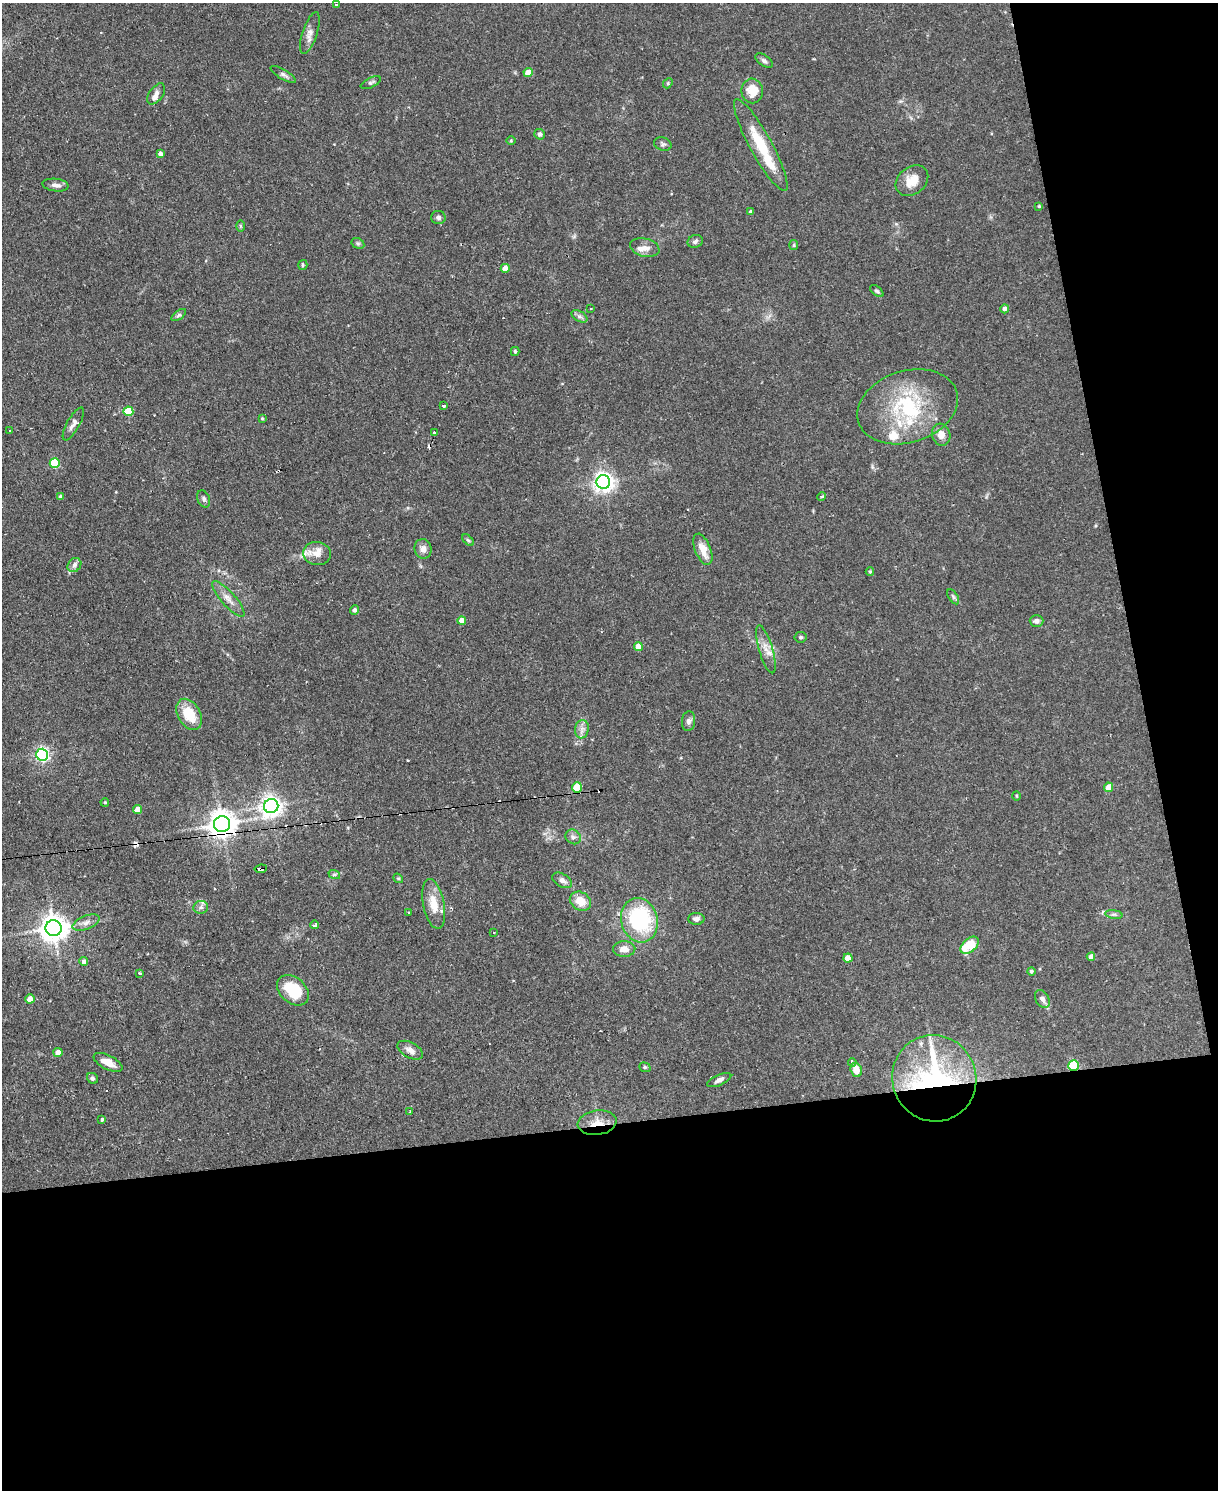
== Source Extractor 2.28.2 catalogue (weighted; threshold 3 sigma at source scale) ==
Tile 12 of 4 x 3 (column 4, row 3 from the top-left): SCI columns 3650-4865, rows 247-1734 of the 4865 x 4839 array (HDU 1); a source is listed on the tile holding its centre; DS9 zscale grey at full resolution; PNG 1220 x 1492 px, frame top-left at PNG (2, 3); each listed source drawn as its Kron ellipse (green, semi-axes under 4 px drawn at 4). Shown black and unused: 31% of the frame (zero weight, under 2 of 3 exposures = <1% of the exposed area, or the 3 px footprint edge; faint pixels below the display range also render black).
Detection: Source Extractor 2.28.2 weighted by HDU 2 'WHT'; one run over the whole footprint, this tile lists its part. Background 0.0867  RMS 0.0058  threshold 0.0261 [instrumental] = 3 sigma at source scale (4.5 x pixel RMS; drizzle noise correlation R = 1.50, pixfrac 1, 0.05/0.05 arcsec/px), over >= 5 px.
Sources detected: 130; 1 inside a brighter object's white glare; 10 cosmic-ray / hot-pixel residue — neither listed nor drawn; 10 inside a brighter listed object's ellipse — not listed separately; the other 109 listed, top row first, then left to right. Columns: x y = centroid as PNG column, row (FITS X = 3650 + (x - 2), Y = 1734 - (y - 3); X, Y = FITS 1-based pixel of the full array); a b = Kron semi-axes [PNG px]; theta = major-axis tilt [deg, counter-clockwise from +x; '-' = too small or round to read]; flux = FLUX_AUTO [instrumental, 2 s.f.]
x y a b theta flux
336 4 3 3 - 2.2
310 33 22 7 71 4.1
764 61 10 5 -37 1.5
528 72 4 4 - 9.1
283 74 15 5 -31 1.7
371 83 11 5 26 1.5
668 83 5 4 - 0.72
752 91 12 11 - 10
156 94 12 6 54 2.8
540 134 5 5 - 1.5
511 141 5 3 - 0.52
663 144 9 6 -20 1.4
761 145 52 11 -61 23
160 154 4 4 - 1.9
912 181 18 13 39 9.2
55 185 13 6 -7 2.9
1039 206 3 3 - 0.63
751 212 4 3 - 1.4
438 217 7 6 - 1.6
240 226 6 4 -89 0.75
695 241 8 6 22 1.6
358 243 7 5 -29 1
794 245 5 4 - 0.67
645 248 15 9 -13 4.1
303 265 5 4 - 0.76
505 268 4 4 - 5.6
877 291 8 4 -39 1.1
591 309 3 2 - 0.54
1005 309 5 4 - 2
179 315 8 4 35 1.2
579 316 8 5 -31 1.7
515 351 4 3 - 1
443 405 3 3 - 2.1
908 407 51 36 18 53
128 411 5 5 - 20
262 418 4 3 - 0.68
73 424 18 6 61 3.1
10 431 3 2 - 1.1
434 433 3 3 - 2.8
941 435 11 9 -72 5
55 463 5 5 - 26
603 482 7 7 - 300
60 496 4 4 - 0.75
822 497 4 3 - 1
204 499 9 6 -67 1.6
468 540 7 4 -44 0.96
423 549 10 8 -73 3.1
703 549 16 8 -69 7.4
317 553 14 11 -5 5.6
74 565 7 6 - 2.1
870 572 4 3 - 0.76
953 597 8 4 -57 1.1
228 599 23 7 -48 5
355 610 4 4 - 1.7
462 621 4 4 - 6.2
1037 621 7 6 - 2
800 637 6 5 - 0.98
638 646 4 4 - 8.2
766 649 25 7 -73 5.6
189 714 17 11 -59 16
689 721 10 6 84 2
582 729 9 7 79 2.7
42 755 6 6 - 130
577 787 5 5 - 20
1109 787 5 4 - 7.8
1016 796 5 3 - 0.56
105 802 4 3 - 0.68
271 806 7 7 - 350
138 809 4 4 - 7.1
222 824 8 8 - 690
573 837 8 7 - 2
261 869 6 3 7 7.2
334 874 6 4 -19 1
398 878 5 4 - 0.71
562 880 11 6 -31 2.4
580 901 11 9 -33 9
434 904 25 10 -79 9.9
201 907 7 6 - 1.7
409 913 3 3 - 1.5
1114 914 8 4 -8 1.2
696 919 8 6 0 2.2
639 920 22 18 -74 56
86 922 14 6 22 3.3
314 925 4 3 - 3.2
53 928 8 8 - 690
494 932 3 2 - 0.54
970 945 11 6 41 19
624 949 11 8 2 5
1091 957 4 4 - 3.2
848 958 4 4 - 7
84 961 4 4 - 2.1
1031 971 4 4 - 1
139 973 3 2 - 1.2
293 990 18 12 -42 22
30 999 4 4 - 5.6
1042 999 9 6 -59 2.6
410 1050 14 7 -28 3.6
58 1052 5 4 - 4
108 1062 15 7 -26 5.9
852 1062 4 3 - 1.5
1073 1066 5 5 - 33
645 1067 6 4 -20 0.83
856 1070 7 5 -73 7.3
92 1078 6 5 - 1.4
934 1078 43 42 - 120
719 1080 13 5 23 2.1
410 1111 3 2 - 0.46
102 1119 4 3 - 0.81
597 1123 20 12 8 8.4
Overlapping masked pixels (flux is a lower limit): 5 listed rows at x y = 222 824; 261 869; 1073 1066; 934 1078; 597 1123